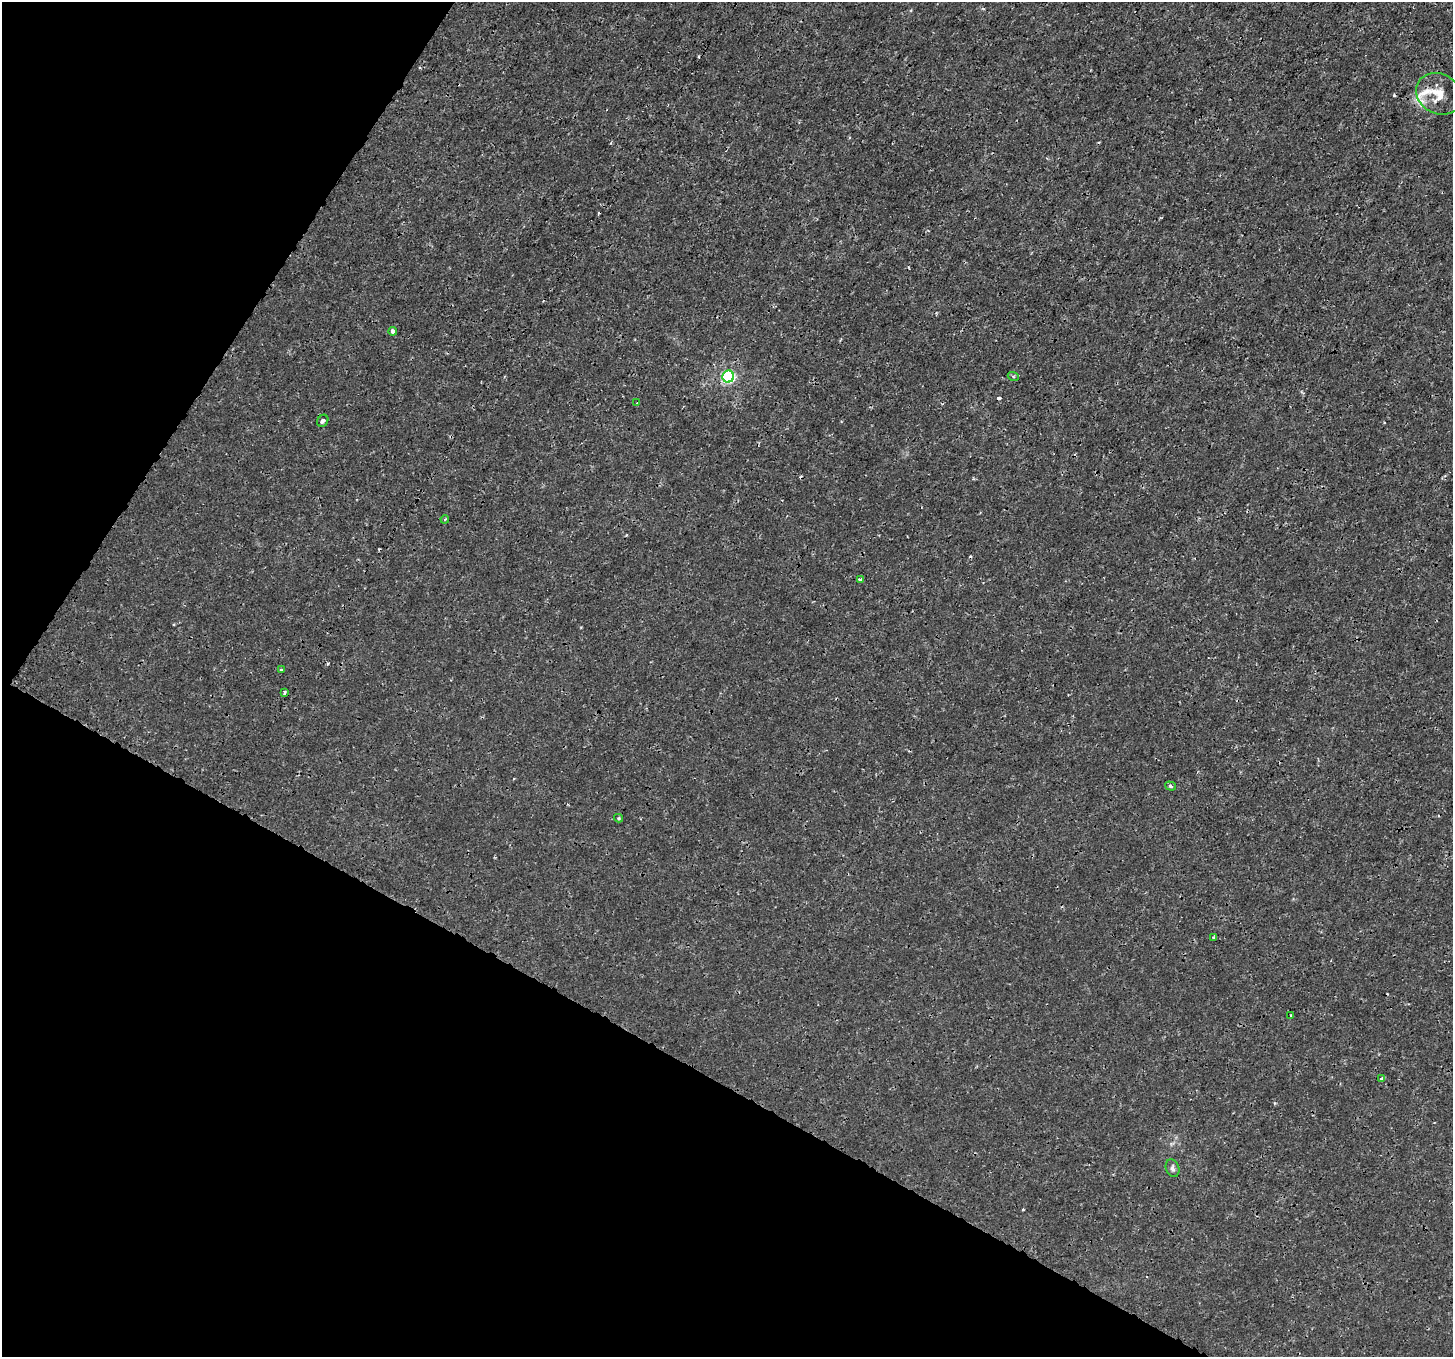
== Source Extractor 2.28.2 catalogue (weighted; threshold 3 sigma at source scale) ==
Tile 9 of 4 x 4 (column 1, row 3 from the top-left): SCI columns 33-1483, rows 1601-2955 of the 5878 x 5975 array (HDU 1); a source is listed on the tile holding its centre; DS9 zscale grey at full resolution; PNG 1455 x 1359 px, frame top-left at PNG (2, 2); each listed source drawn as its Kron ellipse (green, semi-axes under 4 px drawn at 4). Shown black and unused: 29% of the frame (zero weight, under 3 of 4 exposures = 5% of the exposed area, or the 3 px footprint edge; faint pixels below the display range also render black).
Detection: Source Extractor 2.28.2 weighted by HDU 2 'WHT'; one run over the whole footprint, this tile lists its part. Background -9.67e-05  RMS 0.001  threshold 0.0045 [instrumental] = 3 sigma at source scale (4.5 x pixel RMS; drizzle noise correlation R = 1.50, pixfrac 1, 0.0396/0.0396 arcsec/px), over >= 5 px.
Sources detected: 22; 5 cosmic-ray / hot-pixel residue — neither listed nor drawn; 1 inside a brighter listed object's ellipse — not listed separately; the other 16 listed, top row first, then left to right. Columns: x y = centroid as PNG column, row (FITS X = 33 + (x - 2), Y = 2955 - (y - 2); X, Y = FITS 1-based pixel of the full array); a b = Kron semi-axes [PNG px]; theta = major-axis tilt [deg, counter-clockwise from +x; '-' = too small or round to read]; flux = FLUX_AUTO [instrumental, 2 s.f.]
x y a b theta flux
1439 94 24 20 -30 2.1
393 331 4 4 - 0.53
1013 376 5 3 - 0.11
728 377 6 6 - 14
637 403 4 3 - 0.12
323 421 6 5 - 0.29
445 519 4 3 - 0.098
860 579 4 3 - 0.24
281 670 3 3 - 0.16
285 692 4 3 - 0.23
1170 786 6 4 -18 0.19
619 818 4 4 - 0.12
1214 937 3 3 - 0.11
1291 1015 3 3 - 0.13
1382 1079 4 4 - 0.55
1172 1168 9 6 -70 0.29
Overlapping masked pixels (flux is a lower limit): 1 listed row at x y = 323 421